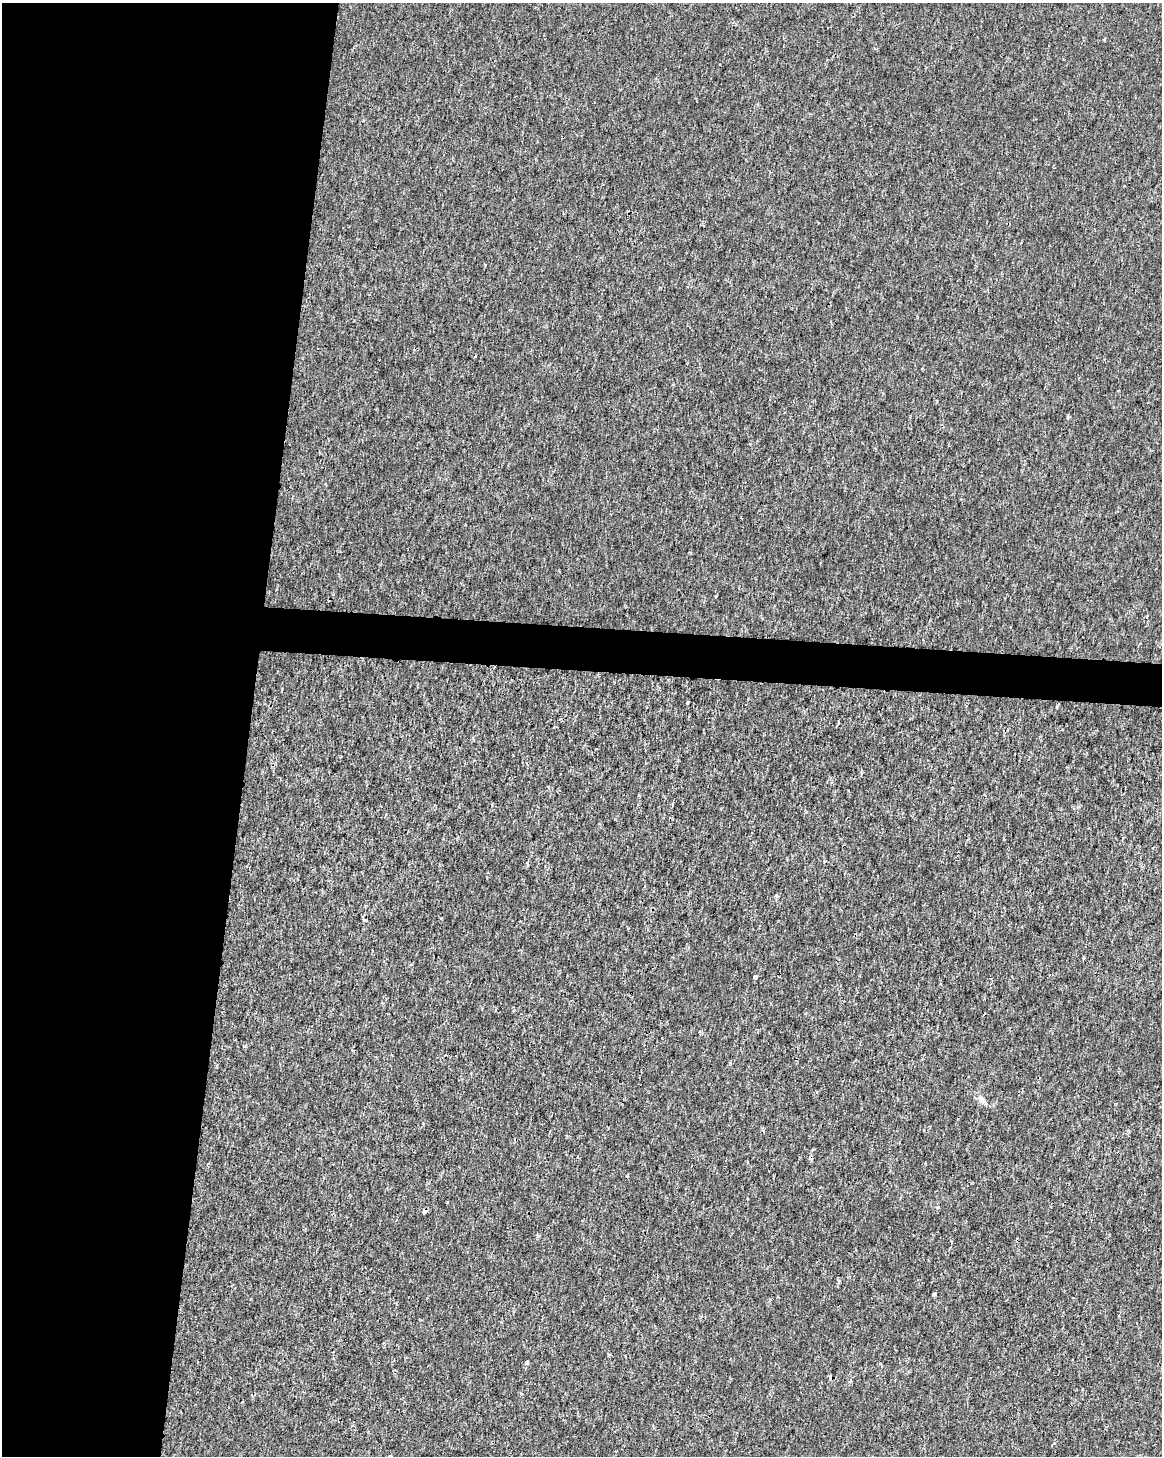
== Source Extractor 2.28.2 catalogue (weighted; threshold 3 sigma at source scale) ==
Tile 5 of 4 x 3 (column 1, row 2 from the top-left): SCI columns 7-1166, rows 1738-3191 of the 4645 x 4872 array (HDU 1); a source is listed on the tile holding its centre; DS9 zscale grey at full resolution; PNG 1164 x 1458 px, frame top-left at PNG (2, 3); no overlay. Shown black and unused: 24% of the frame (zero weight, under 2 of 3 exposures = <1% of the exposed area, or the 3 px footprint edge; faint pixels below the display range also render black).
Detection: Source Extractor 2.28.2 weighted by HDU 2 'WHT'; one run over the whole footprint, this tile lists its part. Background 1.15e-04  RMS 0.002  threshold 0.00912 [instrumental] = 3 sigma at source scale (4.5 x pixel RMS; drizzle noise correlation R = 1.50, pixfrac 1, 0.0396/0.0396 arcsec/px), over >= 5 px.
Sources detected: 14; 3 cosmic-ray / hot-pixel residue — not listed; the other 11 listed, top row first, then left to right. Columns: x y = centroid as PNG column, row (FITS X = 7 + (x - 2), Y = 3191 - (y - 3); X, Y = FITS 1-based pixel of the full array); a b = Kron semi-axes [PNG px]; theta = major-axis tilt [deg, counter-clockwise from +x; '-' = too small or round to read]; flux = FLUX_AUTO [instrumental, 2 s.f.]
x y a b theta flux
1104 39 3 3 - 0.22
716 596 3 3 - 0.36
777 896 5 4 - 0.29
1083 958 4 3 - 0.18
755 977 4 3 - 2.3
982 1100 14 7 -43 1.2
424 1212 5 3 - 0.78
934 1294 4 3 - 1.6
527 1363 4 4 - 0.36
850 1381 5 4 - 0.22
389 1456 4 3 - 0.39
Isophote crosses this tile's border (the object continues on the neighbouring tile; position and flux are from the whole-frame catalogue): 1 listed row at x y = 389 1456